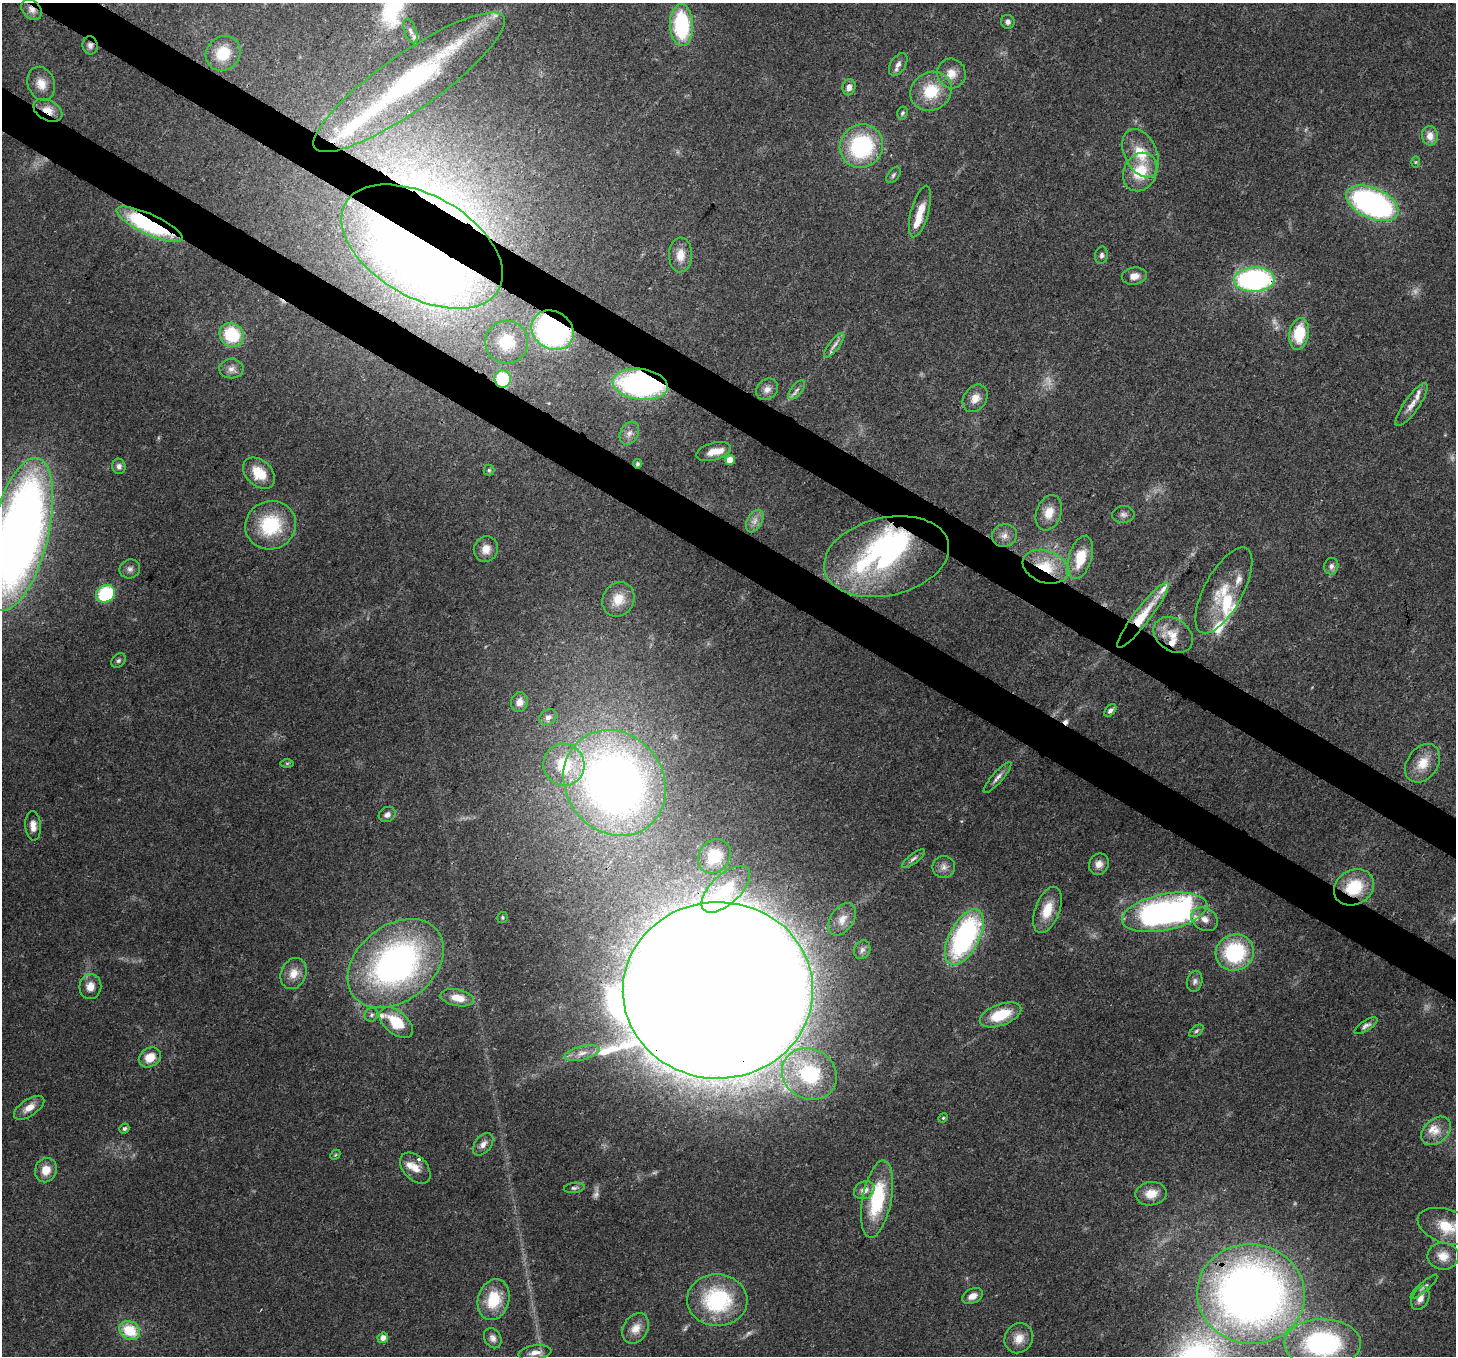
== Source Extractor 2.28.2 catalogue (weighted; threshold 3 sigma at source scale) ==
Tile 11 of 4 x 4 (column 3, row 3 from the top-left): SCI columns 2983-4436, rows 1709-3062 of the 5960 x 6058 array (HDU 1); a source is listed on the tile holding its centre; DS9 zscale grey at full resolution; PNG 1458 x 1358 px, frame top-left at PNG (2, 3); each listed source drawn as its Kron ellipse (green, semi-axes under 4 px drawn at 4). Shown black and unused: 6% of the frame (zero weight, under 3 of 4 exposures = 8% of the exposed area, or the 3 px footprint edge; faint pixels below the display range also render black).
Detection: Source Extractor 2.28.2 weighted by HDU 2 'WHT'; one run over the whole footprint, this tile lists its part. Background 0.0595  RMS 0.0035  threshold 0.0158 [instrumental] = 3 sigma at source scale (4.5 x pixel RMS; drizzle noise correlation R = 1.50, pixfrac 1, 0.0396/0.0396 arcsec/px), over >= 5 px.
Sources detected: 164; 7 too faint to see at this stretch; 6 inside a brighter object's white glare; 2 cosmic-ray / hot-pixel residue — neither listed nor drawn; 19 inside a brighter listed object's ellipse — not listed separately; the other 130 listed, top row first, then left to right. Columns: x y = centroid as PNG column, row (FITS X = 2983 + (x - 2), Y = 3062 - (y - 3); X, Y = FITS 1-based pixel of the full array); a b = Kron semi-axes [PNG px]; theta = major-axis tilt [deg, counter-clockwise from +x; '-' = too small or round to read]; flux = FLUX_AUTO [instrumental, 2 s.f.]
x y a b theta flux
31 10 12 9 -47 2.5
1008 22 7 6 - 1.3
682 25 21 11 -88 32
410 31 13 6 -70 1.6
90 45 9 7 -81 1.4
223 53 18 16 45 11
898 64 12 7 58 1.9
951 73 15 14 - 4.6
409 82 115 28 35 76
41 84 17 13 -70 5
849 87 8 6 78 2
931 91 21 19 32 14
48 110 15 10 -29 4.9
902 113 6 5 - 0.71
1430 136 9 8 - 3.5
861 146 22 21 - 37
1141 153 25 16 -64 10
1416 162 6 4 88 0.43
1140 172 20 16 62 12
893 175 9 5 54 0.93
1372 203 28 15 -24 100
920 212 26 9 74 6.5
150 224 36 10 -25 59
422 246 88 51 -29 370
680 255 17 11 88 4.8
1102 255 8 6 79 1.2
1134 276 12 8 8 3.2
1254 279 20 12 1 81
553 330 22 18 -33 97
1299 334 16 9 80 14
232 335 13 11 -41 19
507 342 21 21 - 12
834 345 15 5 52 1.7
231 369 12 9 1 2.4
503 379 9 8 - 22
640 384 28 15 -8 82
767 389 12 10 41 2.3
797 390 11 5 51 1.3
975 398 15 11 56 4
1412 405 26 7 55 3.4
629 433 12 9 60 2.2
713 452 17 8 16 4.1
730 460 5 5 - 5.7
637 464 5 4 - 0.63
119 466 8 6 -80 1.6
489 470 5 5 - 0.59
259 473 18 12 -43 8.4
1049 513 18 12 71 6
1123 514 11 8 3 1.5
755 521 12 7 61 2.2
270 525 26 24 21 23
19 534 78 29 76 420
1004 536 13 11 19 3
486 549 13 12 - 3.9
886 557 63 39 13 79
1080 557 22 11 73 11
1331 566 8 7 - 1.5
1045 567 23 16 -20 15
130 569 10 9 - 1.7
1224 590 48 19 61 13
105 594 10 8 27 29
618 599 18 15 59 7.1
1143 615 40 8 52 14
1173 635 21 16 -35 7
118 661 8 6 44 0.89
519 702 10 8 69 2.5
1110 710 7 5 48 1.1
548 717 9 7 35 1.6
287 763 6 4 0 0.51
1423 763 21 15 54 7.2
564 765 21 20 - 16
998 777 20 5 49 1.9
615 783 55 49 -52 260
387 815 9 7 31 1.6
33 826 14 8 -87 2.9
714 856 18 15 51 13
913 859 14 5 38 1.2
1099 864 11 9 60 2.5
944 867 11 11 - 2.3
1354 887 21 17 30 16
726 889 30 14 43 15
1047 910 24 12 70 8.1
1164 912 43 18 11 130
502 918 5 5 - 0.64
842 919 18 11 56 3.7
1205 919 14 11 -29 3.6
964 937 30 15 62 71
862 950 9 7 63 1.2
1235 953 19 18 - 31
396 963 53 38 38 120
293 973 16 12 67 4.7
1195 981 10 7 77 1.5
90 987 12 11 - 3.8
718 990 95 88 1 4300
457 998 17 8 -11 5.3
371 1015 7 6 - 1
1000 1015 22 10 21 13
396 1023 20 11 -40 12
1366 1026 13 5 32 1.3
1197 1031 8 4 38 0.75
582 1053 18 7 14 3.2
150 1057 11 9 32 5.3
809 1074 28 25 -31 33
29 1108 17 8 34 3.9
943 1118 5 4 - 0.42
124 1128 5 4 - 0.68
1436 1131 17 12 42 4.6
483 1144 13 8 51 2.2
335 1155 6 4 45 0.45
415 1168 18 11 -47 4.3
46 1170 12 10 68 5
574 1188 10 5 7 0.96
864 1190 11 8 28 3
1151 1194 15 11 9 5.8
877 1199 39 14 79 24
1447 1226 30 17 -18 11
1443 1256 15 13 -8 5.1
1424 1287 17 5 41 1.3
1251 1294 54 50 -7 330
972 1296 11 7 27 2.9
1420 1298 12 8 63 2.7
494 1300 21 15 75 13
717 1300 30 26 -2 34
636 1328 16 12 58 4.1
130 1330 11 9 -30 12
383 1338 5 5 - 2.7
493 1338 11 8 -59 1.7
1019 1338 15 14 - 4.6
1323 1343 38 24 -1 63
535 1353 17 7 8 2.9
Overlapping masked pixels (flux is a lower limit): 15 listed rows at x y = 31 10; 90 45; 48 110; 150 224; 422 246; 1254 279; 553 330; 503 379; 640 384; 637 464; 1045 567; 1143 615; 1354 887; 718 990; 1251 1294
Isophote crosses this tile's border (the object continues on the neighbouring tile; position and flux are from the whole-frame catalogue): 2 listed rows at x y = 19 534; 1447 1226